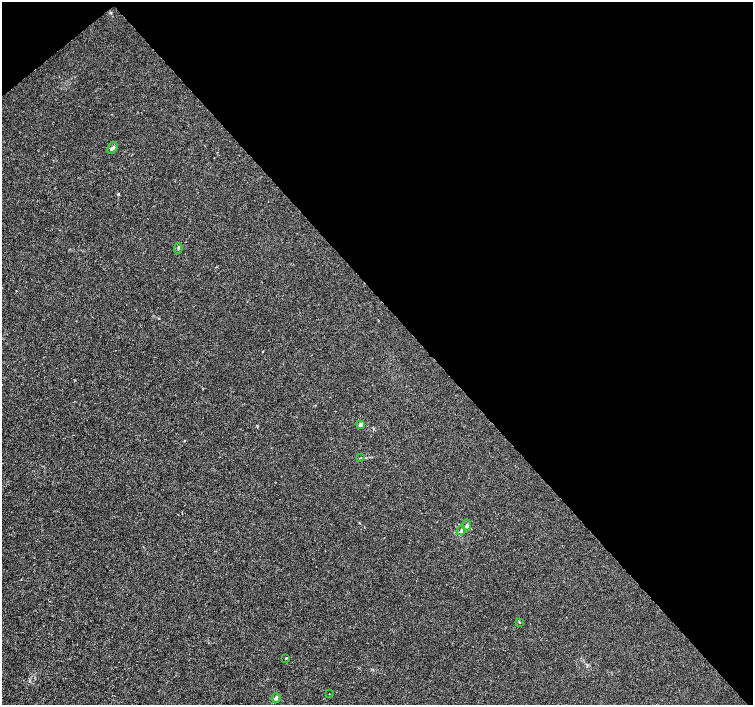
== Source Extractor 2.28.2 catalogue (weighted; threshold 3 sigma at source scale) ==
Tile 3 of 4 x 4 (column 3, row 1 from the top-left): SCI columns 3010-4510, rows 4425-5829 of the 6012 x 5974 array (HDU 1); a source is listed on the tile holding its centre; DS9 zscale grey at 2 x 2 block average (1 PNG px = mean of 2 x 2 image px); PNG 755 x 707 px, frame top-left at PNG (2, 2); each listed source drawn as its Kron ellipse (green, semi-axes under 4 px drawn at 4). Shown black and unused: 44% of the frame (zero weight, under 3 of 4 exposures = <1% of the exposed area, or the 3 px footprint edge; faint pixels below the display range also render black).
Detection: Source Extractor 2.28.2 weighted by HDU 2 'WHT'; one run over the whole footprint, this tile lists its part. Background 0.00121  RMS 0.0013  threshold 0.00598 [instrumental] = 3 sigma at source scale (4.5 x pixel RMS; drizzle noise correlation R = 1.50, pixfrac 1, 0.0396/0.0396 arcsec/px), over >= 5 px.
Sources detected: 10; all 10 listed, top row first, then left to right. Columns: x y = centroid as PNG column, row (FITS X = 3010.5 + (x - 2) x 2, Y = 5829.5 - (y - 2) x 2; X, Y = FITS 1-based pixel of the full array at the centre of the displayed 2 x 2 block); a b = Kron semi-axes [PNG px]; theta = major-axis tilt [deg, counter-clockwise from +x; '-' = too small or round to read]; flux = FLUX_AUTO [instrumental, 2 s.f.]
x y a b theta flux
113 148 6 3 49 0.73
178 249 5 2 - 0.31
361 424 3 3 - 1.2
360 458 3 2 - 0.16
467 525 5 3 - 0.52
461 530 5 3 - 0.49
519 622 3 2 - 0.16
286 658 3 2 - 0.23
329 693 2 2 - 0.14
276 698 5 3 - 0.63
Diffuse or blended objects may show on this block-average render without a row.